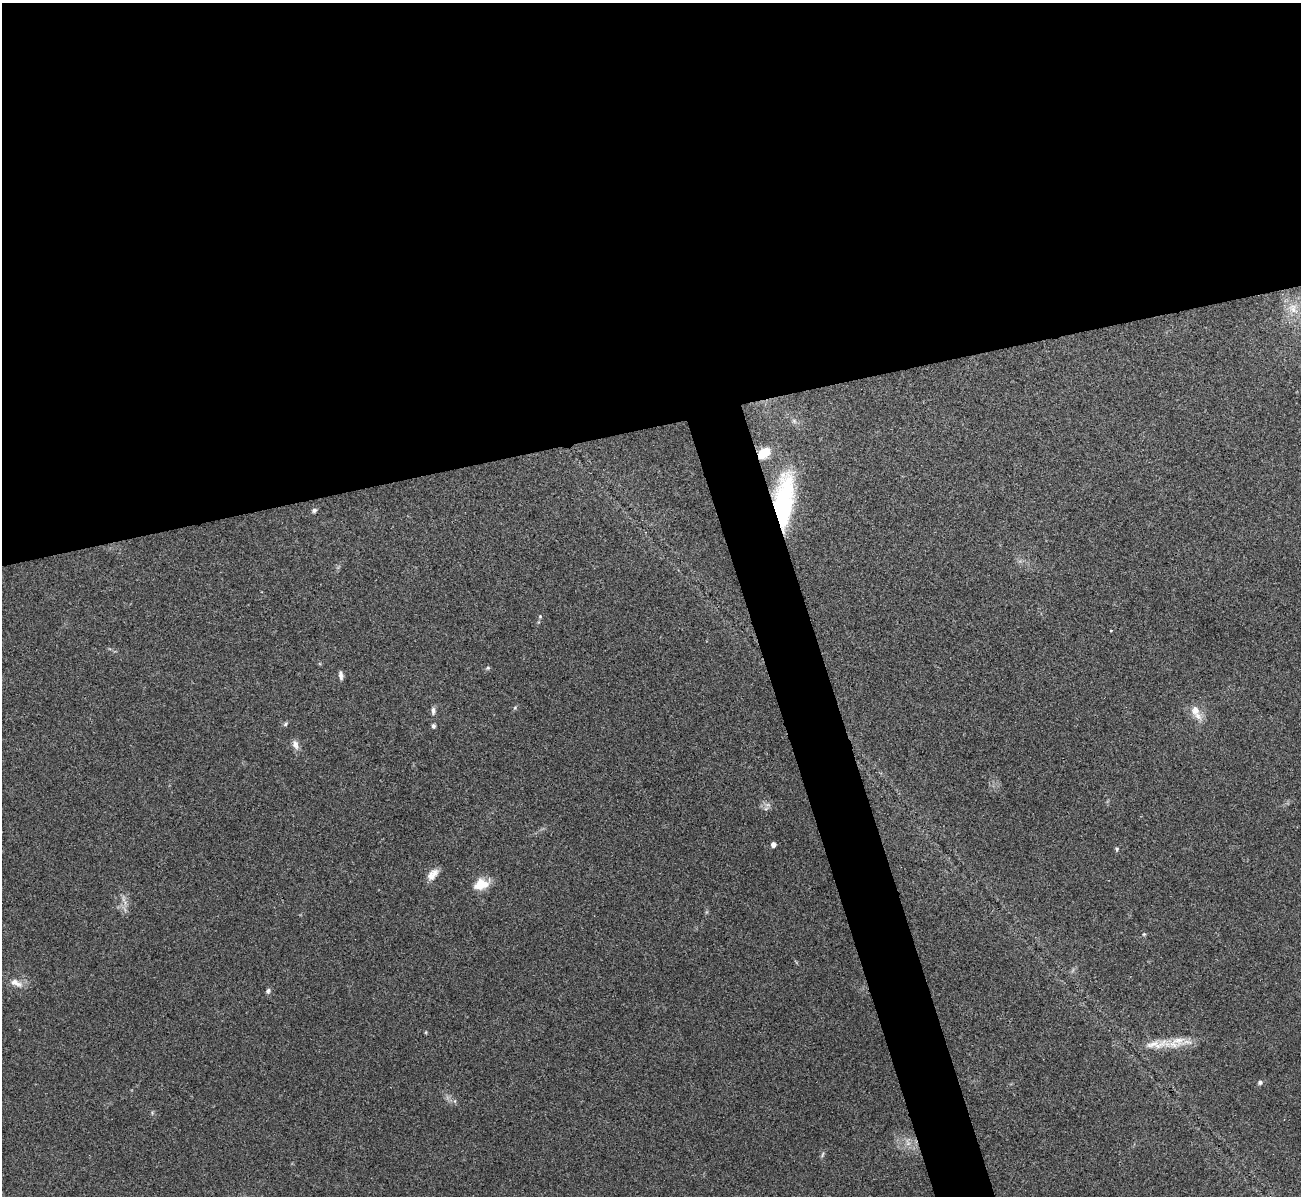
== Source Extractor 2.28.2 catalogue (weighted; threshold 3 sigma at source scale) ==
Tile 2 of 4 x 4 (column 2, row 1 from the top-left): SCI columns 1301-2599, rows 3723-4916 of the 5199 x 5182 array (HDU 1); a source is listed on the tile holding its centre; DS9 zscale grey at full resolution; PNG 1303 x 1198 px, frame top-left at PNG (2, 3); no overlay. Shown black and unused: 38% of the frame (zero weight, under 3 of 4 exposures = <1% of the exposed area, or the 3 px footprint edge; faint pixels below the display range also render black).
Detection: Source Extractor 2.28.2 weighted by HDU 2 'WHT'; one run over the whole footprint, this tile lists its part. Background 0.0812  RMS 0.0058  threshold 0.0263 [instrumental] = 3 sigma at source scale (4.5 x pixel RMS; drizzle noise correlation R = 1.50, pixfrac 1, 0.05/0.05 arcsec/px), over >= 5 px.
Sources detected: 29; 4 inside a brighter listed object's ellipse — not listed separately; the other 25 listed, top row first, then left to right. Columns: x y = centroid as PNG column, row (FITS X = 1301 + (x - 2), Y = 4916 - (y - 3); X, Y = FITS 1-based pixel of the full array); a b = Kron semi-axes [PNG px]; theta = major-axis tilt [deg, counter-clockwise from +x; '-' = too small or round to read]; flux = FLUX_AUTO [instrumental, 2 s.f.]
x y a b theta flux
1293 308 18 12 -55 8.8
764 453 17 11 42 11
784 501 62 20 84 76
314 510 7 5 19 1.3
540 616 5 5 - 0.81
1111 631 2 2 - 0.59
488 668 6 5 - 0.84
341 675 10 5 -81 2.2
433 711 10 5 90 2
1195 711 13 11 -84 6
285 724 7 4 38 1
433 726 4 4 - 1.8
295 744 14 8 -67 3.2
768 805 8 4 0 1.6
773 844 4 4 - 3.1
1117 849 5 5 - 0.89
433 874 17 10 47 5.3
481 884 17 11 20 11
1144 934 5 4 - 0.71
17 984 14 8 -25 4.3
268 991 8 5 64 1.3
1156 1044 56 13 5 17
1260 1082 7 6 - 1.3
908 1143 12 6 -70 3.1
822 1154 8 3 71 0.96
Overlapping masked pixels (flux is a lower limit): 2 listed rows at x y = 764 453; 784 501